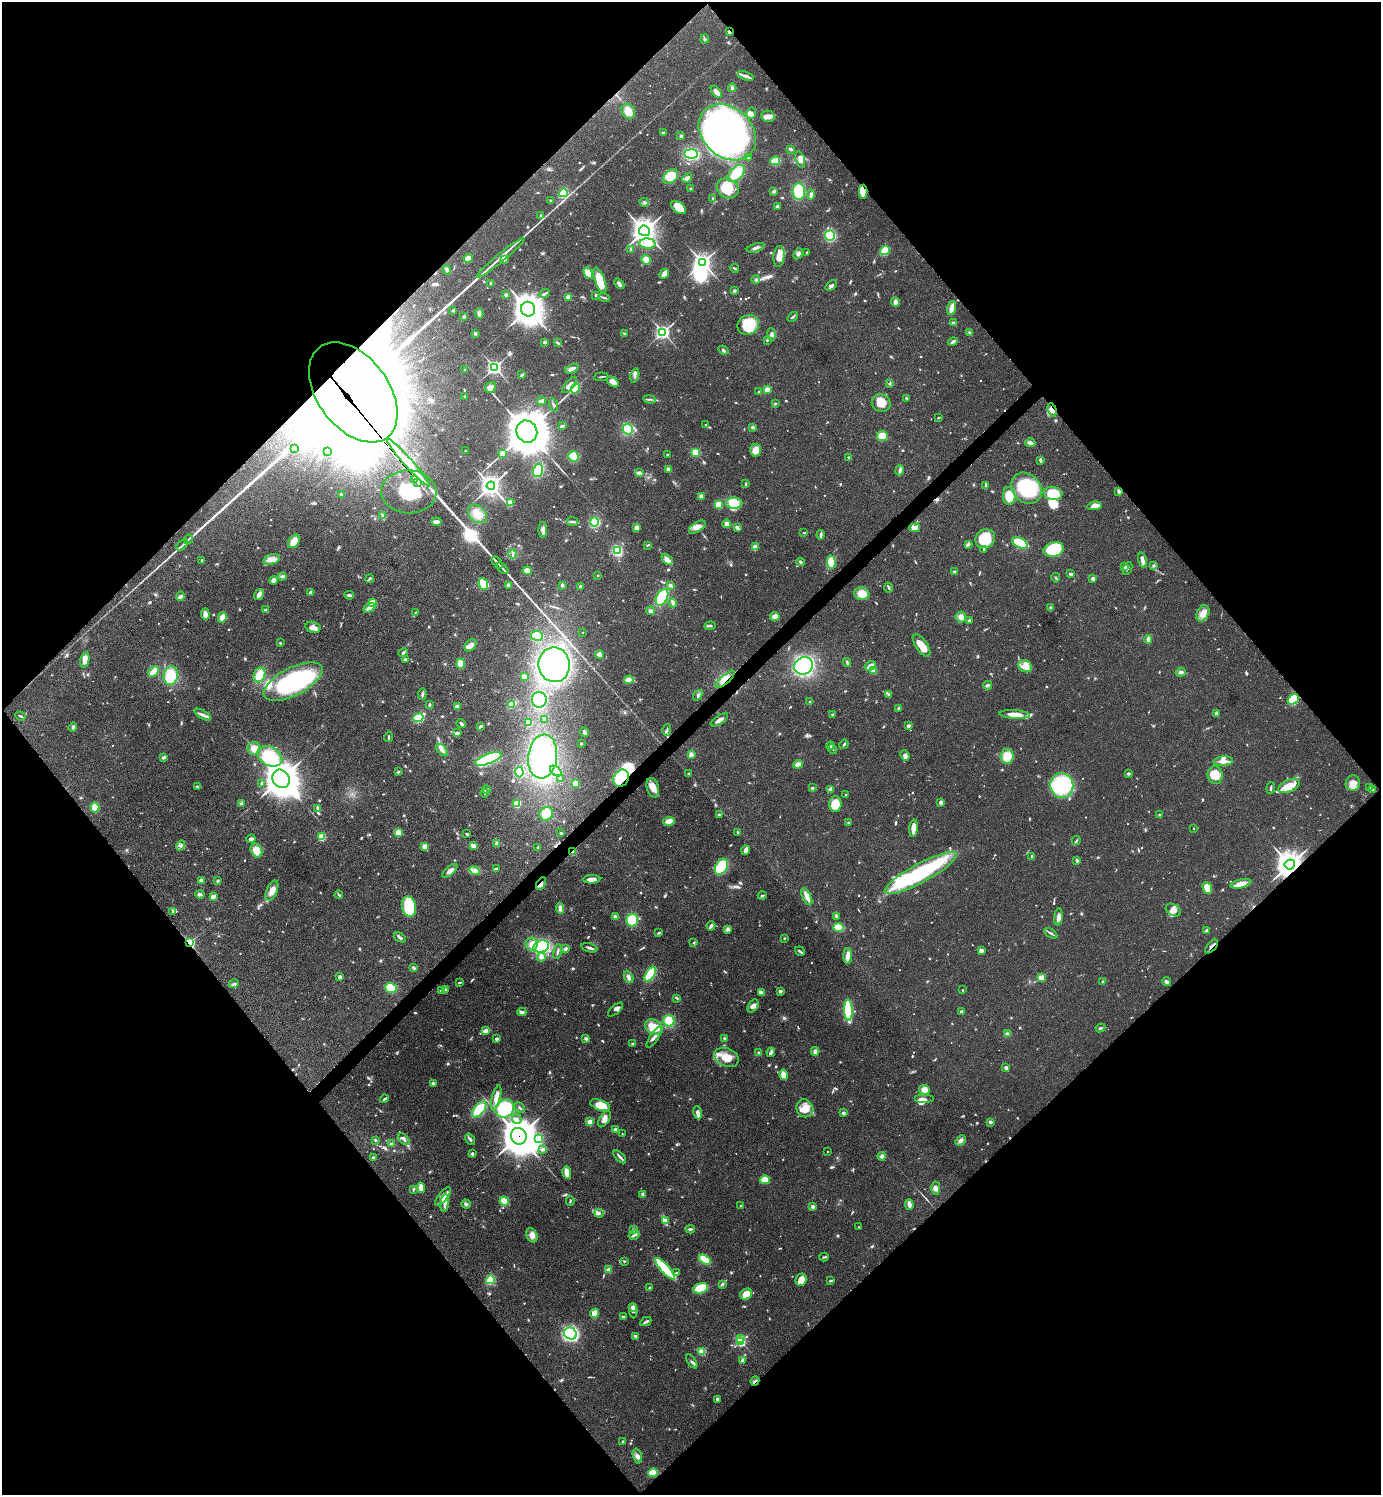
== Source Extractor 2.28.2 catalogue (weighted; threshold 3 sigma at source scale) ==
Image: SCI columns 302-5817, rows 4-5972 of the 5977 x 5979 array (HDU 1 of 3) = the unmasked area's bounding box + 8 px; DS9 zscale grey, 4 x 4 block average (1 PNG px = mean of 4 x 4 image px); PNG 1383 x 1497 px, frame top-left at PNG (2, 2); each listed source drawn as its Kron ellipse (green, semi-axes under 4 px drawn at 4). Shown black and unused: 51% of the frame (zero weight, under 3 of 4 exposures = <1% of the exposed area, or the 3 px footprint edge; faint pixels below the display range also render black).
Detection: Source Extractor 2.28.2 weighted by HDU 2 'WHT'. Background 0.044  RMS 0.0048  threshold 0.0217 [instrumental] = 3 sigma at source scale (4.5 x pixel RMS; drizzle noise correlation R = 1.50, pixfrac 1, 0.05/0.05 arcsec/px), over >= 5 px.
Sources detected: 1090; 12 too faint to see at this stretch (4 x 4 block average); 16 inside a brighter object's white glare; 17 cosmic-ray / hot-pixel residue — neither listed nor drawn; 15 coinciding with a brighter row at this scale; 74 inside a brighter listed object's ellipse — not listed separately; of the other 956, all 500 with FLUX_AUTO >= 2.95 (the completeness limit of this list) listed and drawn (456 fainter detections not listed), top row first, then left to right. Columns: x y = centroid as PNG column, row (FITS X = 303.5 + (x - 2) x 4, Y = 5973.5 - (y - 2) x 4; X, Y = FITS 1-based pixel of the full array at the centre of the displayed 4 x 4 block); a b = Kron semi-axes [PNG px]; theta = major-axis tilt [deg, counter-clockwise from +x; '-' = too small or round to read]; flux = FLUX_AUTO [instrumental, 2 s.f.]
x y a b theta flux
729 32 2 2 - 9.6
705 39 5 2 - 3.7
746 76 8 3 -20 14
732 88 4 3 - 5.7
716 92 7 4 -50 15
628 111 8 6 -57 37
751 113 6 4 76 8.7
768 116 6 5 - 18
727 132 32 24 -43 1100
663 133 3 2 - 3.1
681 136 3 2 - 6.5
790 149 3 2 - 6
691 154 7 4 -4 140
748 157 2 2 - 5.3
800 159 8 4 -74 15
775 161 5 2 - 72
736 173 10 6 45 70
671 177 8 6 46 50
687 178 5 3 - 11
728 188 11 9 -27 59
691 189 2 2 - 22
773 191 3 3 - 6.1
799 191 8 6 -89 92
863 192 7 4 -90 11
563 193 4 3 - 70
811 194 5 3 - 9
713 199 4 3 - 4.7
550 200 2 2 - 3.3
644 202 4 3 - 5.6
777 206 3 2 - 6.2
678 208 8 5 -36 57
541 216 2 2 - 23
644 231 5 5 - 2600
830 236 5 5 - 130
647 244 8 5 -4 28
756 248 9 3 18 11
631 250 2 2 - 37
885 251 5 4 - 56
807 252 2 2 - 3.8
798 254 6 3 63 7.8
779 256 10 5 84 36
468 258 5 3 - 29
500 258 31 3 39 46
505 260 4 2 - 3.8
646 260 5 4 - 27
703 263 3 3 - 1300
735 268 4 2 - 4.6
447 270 5 2 - 5.1
588 273 6 4 -62 49
664 274 6 3 48 26
600 280 13 5 -71 90
756 280 4 2 - 3.7
491 283 2 2 - 25
619 284 6 3 -51 8.8
831 286 6 3 32 8
734 291 2 2 - 21
545 293 5 2 - 4.6
506 295 3 3 - 6.3
596 295 3 2 - 3.5
569 297 2 2 - 64
604 298 6 2 -12 4.2
895 302 4 3 - 11
952 308 7 3 74 40
528 309 7 7 - 3800
453 311 3 2 - 3.3
479 313 5 2 - 16
464 317 3 3 - 3.7
793 317 6 2 38 4
953 323 3 3 - 6.1
748 325 11 9 21 99
663 332 3 3 - 700
969 332 3 2 - 3.2
475 333 3 2 - 6.1
624 333 3 2 - 3.3
772 334 6 3 -82 7.5
767 340 3 2 - 4.4
953 342 5 2 - 7.4
545 343 3 2 - 3
558 343 4 2 - 3.9
723 350 5 3 - 5
495 367 3 3 - 760
572 369 7 3 24 15
465 370 2 2 - 7.8
522 375 4 2 - 6.9
635 376 7 3 77 10
601 377 7 2 6 3.8
613 382 6 4 -39 25
890 383 3 2 - 4.1
569 385 10 3 49 15
491 387 6 5 - 18
575 388 5 3 - 66
767 389 2 2 - 92
353 392 56 35 -53 48000
758 392 2 2 - 11
465 397 3 2 - 3.1
906 398 4 2 - 3.8
650 399 6 2 -6 4.2
542 401 4 3 - 9
881 403 9 8 - 39
775 404 3 2 - 3.1
554 405 7 2 -76 4.8
1052 410 7 4 -73 14
938 418 2 2 - 3.7
706 425 2 2 - 6.2
562 426 4 2 - 4.8
753 427 3 3 - 5.5
628 429 5 5 - 81
527 432 11 10 - 11000
882 436 5 5 - 40
1030 443 5 4 - 8
295 449 3 2 - 3.2
756 450 6 5 - 42
465 451 2 2 - 3
328 452 3 2 - 3.9
695 452 2 2 - 220
503 453 2 2 - 86
668 455 3 2 - 5.1
573 456 5 5 - 79
849 458 2 2 - 5
1040 460 4 2 - 6.2
408 462 32 4 -48 820
668 469 2 2 - 14
538 470 7 5 72 86
900 470 5 3 - 9
639 473 4 2 - 4.9
415 479 4 2 - 900
418 483 4 2 - 640
746 484 3 2 - 5.4
491 486 4 4 - 1600
985 486 3 2 - 3
1026 488 17 14 -48 180
1119 491 3 2 - 14
409 492 28 21 -2 270
1053 493 9 6 -10 89
342 495 4 2 - 4.3
701 496 4 3 - 11
1009 496 9 6 -89 50
510 503 4 3 - 24
734 503 8 5 0 31
718 505 4 3 - 35
1094 506 7 4 6 26
477 514 11 8 -43 31
383 516 4 2 - 3.6
436 522 5 3 - 23
572 522 5 3 - 6.2
594 522 5 4 - 93
727 524 4 4 - 13
636 527 4 4 - 10
697 527 9 5 33 18
737 528 4 3 - 9
915 528 5 3 - 19
543 530 8 3 -90 16
804 533 4 2 - 3.4
821 535 4 2 - 11
188 539 5 2 - 4.2
985 539 10 9 - 120
294 541 7 5 54 35
1020 543 8 5 -27 120
968 544 4 3 - 5.8
182 545 7 2 41 5.3
648 545 3 2 - 3.5
755 547 2 2 - 91
984 549 3 2 - 3.7
617 550 3 3 - 82
1054 550 10 7 11 130
513 554 5 2 - 5.4
271 559 8 5 14 19
667 559 6 3 -41 26
202 560 2 2 - 17
1142 560 8 3 -76 13
497 562 7 2 -50 6.2
800 562 4 2 - 5.6
831 562 7 4 -86 59
1154 565 2 2 - 16
1125 567 2 2 - 38
503 568 7 2 -46 6
1128 568 6 2 65 3.7
527 571 5 4 - 29
955 572 2 2 - 8.3
1071 574 3 2 - 8.8
598 575 2 2 - 7.1
282 576 5 3 - 6.8
1056 578 5 2 - 3.2
1093 578 2 2 - 34
369 579 4 2 - 8.3
274 580 4 4 - 10
483 584 6 4 -65 88
509 585 4 3 - 9.3
562 585 3 3 - 6.3
670 585 4 3 - 5.5
580 586 3 2 - 4.4
889 588 5 2 - 5.3
310 592 3 3 - 7.6
259 594 6 3 57 20
862 594 7 6 - 37
349 595 5 2 - 6.1
181 596 5 4 - 6.7
662 597 9 5 63 130
372 603 4 3 - 26
673 603 5 2 - 14
1050 607 2 2 - 3.4
369 608 6 3 30 19
266 610 4 2 - 3.8
650 611 4 3 - 9.4
415 612 3 2 - 3.1
1203 613 8 6 63 24
205 614 6 3 -85 21
775 616 5 3 - 14
222 617 5 4 - 20
961 617 5 5 - 16
969 620 3 2 - 3.3
710 626 5 2 - 5.4
313 627 8 5 -13 16
582 632 2 2 - 3.4
537 636 5 5 - 69
1148 639 4 3 - 16
280 643 2 2 - 3.3
471 645 7 5 47 14
922 645 13 6 -55 50
403 653 5 2 - 4.9
599 655 5 4 - 11
405 659 3 3 - 4.8
85 660 8 4 79 24
847 663 5 2 - 3.7
461 664 5 3 - 42
554 665 17 15 -82 430
803 666 9 8 - 450
870 666 6 2 34 22
1025 666 7 5 -28 28
153 671 6 3 45 40
874 671 3 3 - 6.8
1181 672 5 3 - 7.1
171 675 9 7 78 110
259 675 7 5 67 46
524 677 3 3 - 15
725 679 12 4 42 29
629 680 4 3 - 36
293 682 32 14 27 400
988 685 4 3 - 5.3
422 694 6 2 81 7.3
888 694 3 2 - 6
698 695 6 3 53 6
1293 699 6 4 40 97
539 700 8 7 - 190
809 701 2 2 - 5.9
512 704 4 3 - 49
429 705 3 2 - 7.9
457 707 2 2 - 78
899 708 3 2 - 5.2
1216 713 4 2 - 4.6
1015 714 15 3 -4 55
203 715 9 3 -31 11
832 715 4 2 - 3.3
20 716 5 2 - 4.7
418 718 5 4 - 74
544 719 2 2 - 21
719 720 10 3 33 12
529 723 3 3 - 33
461 724 5 3 - 5.3
480 726 4 2 - 6.5
908 726 4 3 - 5.3
73 727 4 3 - 6.6
667 730 6 2 77 4.2
584 732 5 3 - 7.5
458 733 4 2 - 3.4
389 737 5 2 - 5.4
581 743 2 2 - 9
844 744 5 2 - 4.3
830 746 4 2 - 3.8
254 748 6 6 - 26
832 749 5 2 - 3.7
442 750 7 3 -46 11
691 754 3 2 - 16
270 756 13 9 -29 110
543 756 22 14 83 340
905 756 6 4 -65 8.5
1007 756 7 6 - 50
164 757 4 3 - 6.8
488 759 14 5 21 270
1223 761 10 4 5 18
798 764 4 3 - 25
556 771 7 3 -39 32
398 772 3 2 - 3.4
519 772 5 4 - 73
1128 773 3 2 - 5.5
688 774 3 2 - 3.8
1215 775 9 7 -76 49
621 778 9 7 56 120
281 779 9 8 - 5700
561 779 2 2 - 4.2
1353 783 8 7 - 32
261 784 4 2 - 3.9
575 784 3 3 - 26
1062 785 12 11 - 240
198 786 4 2 - 3
1289 786 11 6 24 37
653 788 10 6 -74 25
812 788 3 2 - 3.6
1271 788 5 2 - 5.9
1370 788 3 2 - 8.3
486 789 4 3 - 6
831 789 3 3 - 8.8
1372 789 3 2 - 6
484 793 4 2 - 3.2
846 795 2 2 - 9.9
940 802 3 3 - 7.4
241 804 4 3 - 6.3
517 804 4 3 - 47
835 804 8 6 86 64
95 807 5 4 - 30
318 808 3 2 - 13
546 814 7 6 - 37
1159 814 2 2 - 3.2
719 815 3 3 - 4.7
669 821 6 4 9 25
849 823 3 2 - 3.1
913 828 9 3 84 38
1193 828 2 2 - 3.8
738 832 3 2 - 4.7
398 833 4 3 - 24
561 833 2 2 - 3.8
467 834 3 2 - 4.1
322 837 2 2 - 210
251 839 4 3 - 10
1076 841 4 2 - 3.4
497 844 3 2 - 19
180 845 5 3 - 5.8
424 846 4 3 - 17
473 846 4 2 - 20
538 847 2 2 - 3.3
256 850 7 5 -63 34
746 850 4 2 - 28
573 852 3 2 - 42
1032 856 2 2 - 9.9
1077 861 3 2 - 6.2
1290 864 5 5 - 3200
721 867 9 5 60 110
497 868 3 2 - 4
450 871 9 4 41 14
474 871 5 4 - 16
921 873 40 9 29 380
592 879 8 4 2 19
201 880 2 2 - 45
218 881 2 2 - 6.2
541 884 7 3 60 10
1241 884 10 4 13 30
1207 888 6 4 -66 37
272 891 10 5 68 25
200 894 4 3 - 6.9
339 895 4 2 - 4.1
213 896 2 2 - 63
762 896 4 2 - 4.4
807 897 9 4 -65 18
409 907 10 7 -78 120
560 908 5 3 - 11
1173 910 8 5 -31 18
173 911 4 3 - 4
615 916 4 3 - 6.1
836 916 3 3 - 4
1058 917 8 3 83 15
632 920 6 5 - 83
711 926 4 3 - 7.5
839 927 5 4 - 57
727 929 4 2 - 4.1
1207 931 4 2 - 9.4
659 933 3 2 - 3.9
1051 933 7 2 -31 6.9
400 937 6 2 -36 9.5
785 938 2 2 - 3.4
190 943 2 2 - 500
694 943 3 2 - 3.1
531 944 6 6 - 21
1212 946 8 2 49 10
541 947 8 6 18 210
589 948 8 2 -17 8.2
566 949 4 3 - 7
981 950 3 3 - 9.7
558 951 7 2 77 8.3
800 951 5 2 - 5.8
848 956 8 4 90 15
541 957 4 4 - 11
414 968 3 2 - 6.5
650 974 8 4 54 110
340 977 2 2 - 36
629 977 6 3 -62 9.1
1041 978 2 2 - 130
1103 982 2 2 - 6.2
1166 982 5 3 - 7
459 983 3 2 - 3
234 984 5 3 - 7.7
391 988 6 5 - 84
446 990 4 3 - 5.6
963 990 2 2 - 3.5
441 991 3 2 - 8
780 991 2 2 - 31
761 993 4 2 - 24
677 998 3 2 - 3.5
753 1006 7 4 57 13
615 1009 9 3 43 11
848 1010 10 3 -88 180
522 1012 4 3 - 9
962 1012 3 3 - 9.1
669 1021 6 5 - 61
654 1027 9 7 -23 67
1100 1028 5 2 - 3.8
486 1031 4 3 - 13
1007 1034 4 3 - 6.5
654 1037 12 3 57 15
724 1038 3 2 - 3.3
496 1039 3 2 - 9.1
586 1039 4 3 - 5.9
632 1044 3 2 - 3.8
815 1051 4 3 - 8.6
771 1052 5 3 - 7.4
759 1053 3 3 - 3.8
726 1057 13 9 -24 49
1006 1068 2 2 - 33
784 1075 5 3 - 28
433 1083 4 3 - 5.4
924 1090 5 5 - 23
496 1097 12 3 75 27
385 1099 4 2 - 6.2
924 1099 9 4 0 13
600 1105 10 5 -17 56
520 1107 6 2 -46 3.2
805 1108 9 8 - 39
479 1109 9 5 50 110
505 1109 10 8 40 140
698 1113 7 3 -80 20
843 1113 3 3 - 5.1
517 1119 5 4 - 9.6
604 1119 9 5 59 15
590 1122 2 2 - 100
990 1122 3 2 - 9.3
616 1129 2 2 - 55
622 1134 2 2 - 3.8
519 1136 8 7 - 6700
404 1139 7 3 -48 8.3
470 1139 6 2 -52 8.1
539 1139 2 2 - 190
375 1140 3 2 - 3.9
960 1141 6 3 43 9.2
391 1144 4 3 - 5.5
543 1149 3 3 - 4.8
827 1151 2 2 - 4.9
472 1154 3 2 - 6.9
882 1156 4 3 - 8.6
373 1157 3 2 - 4.4
620 1157 8 2 -47 8.8
567 1173 6 3 -78 38
765 1180 5 4 - 43
421 1188 5 4 - 21
936 1188 6 4 90 8.9
413 1189 3 3 - 3.4
643 1194 4 3 - 8.6
443 1196 11 4 52 26
504 1201 5 4 - 47
570 1201 4 2 - 4.8
445 1203 9 3 82 15
466 1204 5 3 - 6.2
909 1205 5 3 - 19
741 1206 2 2 - 17
813 1207 3 3 - 6.7
599 1213 5 3 - 5.9
666 1220 3 3 - 5.1
859 1227 2 2 - 3.5
690 1229 4 2 - 7.1
633 1230 4 3 - 3.6
532 1235 7 5 -67 18
634 1235 6 2 30 8.1
824 1257 4 2 - 3.3
705 1260 6 4 -32 66
624 1261 3 2 - 3
665 1269 14 4 -48 190
609 1270 2 2 - 74
676 1273 3 2 - 3.5
490 1280 4 3 - 74
801 1280 6 5 - 28
831 1280 2 2 - 4.6
722 1284 4 2 - 6.3
649 1288 3 2 - 5
700 1288 8 5 17 68
746 1294 6 5 - 43
632 1307 3 2 - 11
633 1311 7 3 -87 7.3
595 1313 4 4 - 40
623 1317 2 2 - 16
646 1322 6 2 28 7.9
570 1334 6 5 - 410
635 1336 4 2 - 5.9
741 1338 2 2 - 18
741 1341 2 2 - 430
702 1352 2 2 - 170
743 1360 3 3 - 5.2
692 1361 8 3 -55 7.1
755 1381 4 2 - 7.9
717 1399 3 2 - 8.9
622 1442 2 2 - 5.6
637 1456 7 3 -74 11
653 1473 5 3 - 58
Overlapping masked pixels (flux is a lower limit): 18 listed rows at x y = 729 32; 727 132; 863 192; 353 392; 1052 410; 408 462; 415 479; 409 492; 725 679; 1293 699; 621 778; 573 852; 1290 864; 541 884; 190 943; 1212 946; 519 1136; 755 1381
Diffuse or blended objects may show on this block-average render without a row.